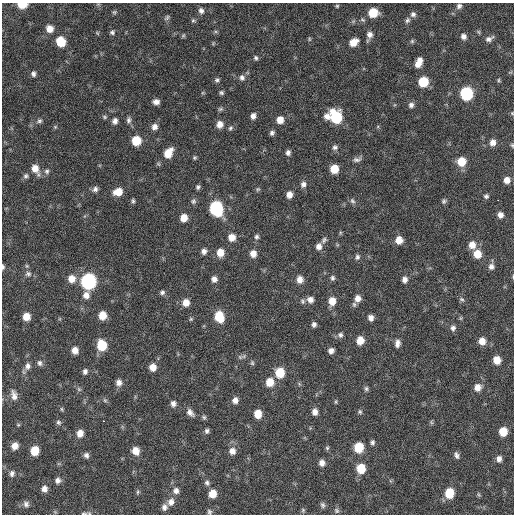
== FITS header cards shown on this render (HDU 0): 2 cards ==
NAXIS1  =                  512 / Axis length
NAXIS2  =                  512 / Axis length

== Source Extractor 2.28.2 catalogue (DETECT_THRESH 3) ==
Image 512 x 512 px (HDU 0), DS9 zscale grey, 1 PNG px = 1 image px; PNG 516 x 516 px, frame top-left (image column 1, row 512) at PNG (2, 3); no overlay
Background 144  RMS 13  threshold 37.6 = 3 sigma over >= 5 px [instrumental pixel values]
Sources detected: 180; all 180 listed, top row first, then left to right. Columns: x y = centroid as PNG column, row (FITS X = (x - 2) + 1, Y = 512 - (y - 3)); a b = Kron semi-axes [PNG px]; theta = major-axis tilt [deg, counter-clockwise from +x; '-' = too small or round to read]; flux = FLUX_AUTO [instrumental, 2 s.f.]
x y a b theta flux
22 4 7 5 -2 19000
337 6 4 4 - 1000
459 6 8 6 47 2700
201 11 7 6 - 3200
114 12 6 5 - 1400
373 13 7 7 - 22000
413 14 7 7 - 2800
167 18 8 5 46 1700
193 20 7 5 -15 1400
407 20 8 6 66 2200
50 29 7 7 - 7700
112 32 7 6 - 1900
479 32 6 4 -71 1200
97 33 6 4 -45 970
370 34 8 7 - 4400
183 35 6 4 69 1200
463 36 7 6 - 3700
309 39 6 4 -89 1100
489 39 10 6 26 3600
412 41 5 5 - 1300
61 42 8 7 - 21000
353 42 8 6 31 10000
256 58 6 5 - 1600
419 62 10 6 66 8200
33 74 6 5 - 2400
242 77 8 7 - 3200
217 80 6 6 - 1800
499 80 6 4 -64 1100
423 82 7 7 - 30000
221 93 6 5 - 1600
466 94 8 7 - 89000
156 102 7 5 -1 4100
411 105 7 6 - 3000
220 109 7 5 3 1500
512 113 5 4 - 840
253 116 6 6 - 4000
327 116 7 7 - 4900
104 117 6 5 - 1400
336 117 10 8 -64 55000
129 120 8 6 87 2600
280 120 7 7 - 8600
39 121 8 6 34 2000
115 121 7 6 - 3600
220 124 8 7 - 6100
55 127 5 5 - 1100
154 127 8 7 - 4200
230 128 7 6 - 1800
272 133 6 5 - 2400
136 141 7 6 - 23000
493 142 7 7 - 5300
512 145 5 4 - 1100
335 147 7 7 - 2500
168 153 10 7 56 15000
288 153 7 6 - 2800
194 158 5 5 - 1200
357 159 12 6 13 3000
461 161 8 8 - 16000
35 169 12 8 -62 8800
334 169 7 6 - 16000
47 171 7 7 - 2400
26 176 7 7 - 2200
507 180 6 6 - 5600
303 184 8 7 - 3400
198 187 6 5 - 1700
95 189 8 6 43 2900
258 189 6 5 - 1300
118 192 9 7 16 11000
289 195 7 6 - 5600
486 196 6 5 - 1800
498 200 2 2 - 2800
133 201 5 4 - 1500
193 201 8 7 - 2200
352 201 8 6 -37 2200
444 201 7 6 - 1700
216 208 9 8 - 110000
500 215 6 6 - 4300
184 218 7 6 - 9500
232 237 7 7 - 7700
256 237 7 6 - 2100
324 240 9 6 52 2200
399 240 7 7 - 9000
472 245 9 8 - 7500
319 246 8 7 - 4400
204 251 7 6 - 3400
220 252 8 7 - 10000
253 254 7 7 - 6900
477 254 8 7 - 12000
357 257 7 6 - 2300
491 266 8 7 - 3500
3 267 6 3 -85 1600
28 274 9 7 7 2900
332 278 7 6 - 2100
72 279 9 8 - 8600
214 279 6 6 - 4100
300 279 8 7 - 6600
405 280 7 6 - 3900
88 281 8 8 - 190000
162 292 6 6 - 2200
86 295 9 8 - 5400
358 298 7 7 - 5800
462 299 8 5 -25 1700
310 300 7 7 - 4600
302 301 7 5 -65 1900
332 301 8 7 - 9700
186 303 7 7 - 8000
354 304 7 5 -75 1800
102 315 7 6 - 12000
219 316 9 7 -72 25000
26 317 6 6 - 10000
371 318 6 5 - 4000
191 319 5 4 - 1100
314 324 5 5 - 2400
453 328 8 6 -81 3000
340 335 8 7 - 2500
360 341 7 6 - 12000
482 341 8 7 - 7800
397 343 9 6 81 4100
102 345 8 7 - 27000
75 350 7 6 - 6300
331 351 6 5 - 3900
240 357 7 6 - 1900
497 360 7 6 - 11000
40 363 8 6 -76 2600
252 363 7 5 -88 1500
27 366 10 8 73 4400
153 367 7 6 - 7700
85 371 6 5 - 2700
280 373 8 7 - 23000
119 382 8 7 - 4300
270 382 8 8 - 12000
477 387 8 7 - 6700
79 389 7 5 -46 1600
366 389 7 6 - 1800
14 395 14 8 -78 5500
105 400 6 5 - 1500
235 400 7 6 - 4600
336 402 6 3 82 1000
173 404 7 6 - 3400
62 409 6 4 -88 1100
315 412 7 6 - 5100
360 412 6 6 - 1600
190 413 11 7 -49 4200
258 414 7 6 - 12000
204 417 6 5 - 1500
104 421 3 2 - 1900
58 422 8 6 -57 2100
431 422 6 4 -47 1300
18 425 5 4 - 960
207 431 6 5 - 2100
503 432 7 6 - 15000
80 433 7 6 - 7200
372 442 6 5 - 2000
15 446 7 6 - 6500
359 447 7 7 - 25000
327 448 6 5 - 1300
34 451 7 6 - 16000
135 451 8 7 - 8900
232 451 8 8 - 5500
86 455 7 6 - 2900
456 455 8 5 -69 2700
499 459 7 6 - 3900
322 463 7 6 - 4800
361 468 7 7 - 21000
12 473 8 6 79 2900
58 480 7 7 - 3400
207 483 7 6 - 2200
44 489 7 6 - 4500
176 491 8 7 - 3700
138 492 5 5 - 1300
449 493 8 7 - 23000
213 494 8 7 - 10000
171 502 10 8 62 5200
26 504 9 7 -63 3100
323 505 7 5 -69 2000
164 507 8 6 87 3500
303 510 6 5 - 1200
336 510 7 6 - 1900
55 512 5 5 - 1000
209 512 7 6 - 1800
84 513 10 4 1 1900
At the frame edge (FLAGS 8, measured only in part): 7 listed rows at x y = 22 4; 512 113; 512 145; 491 266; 3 267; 209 512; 84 513